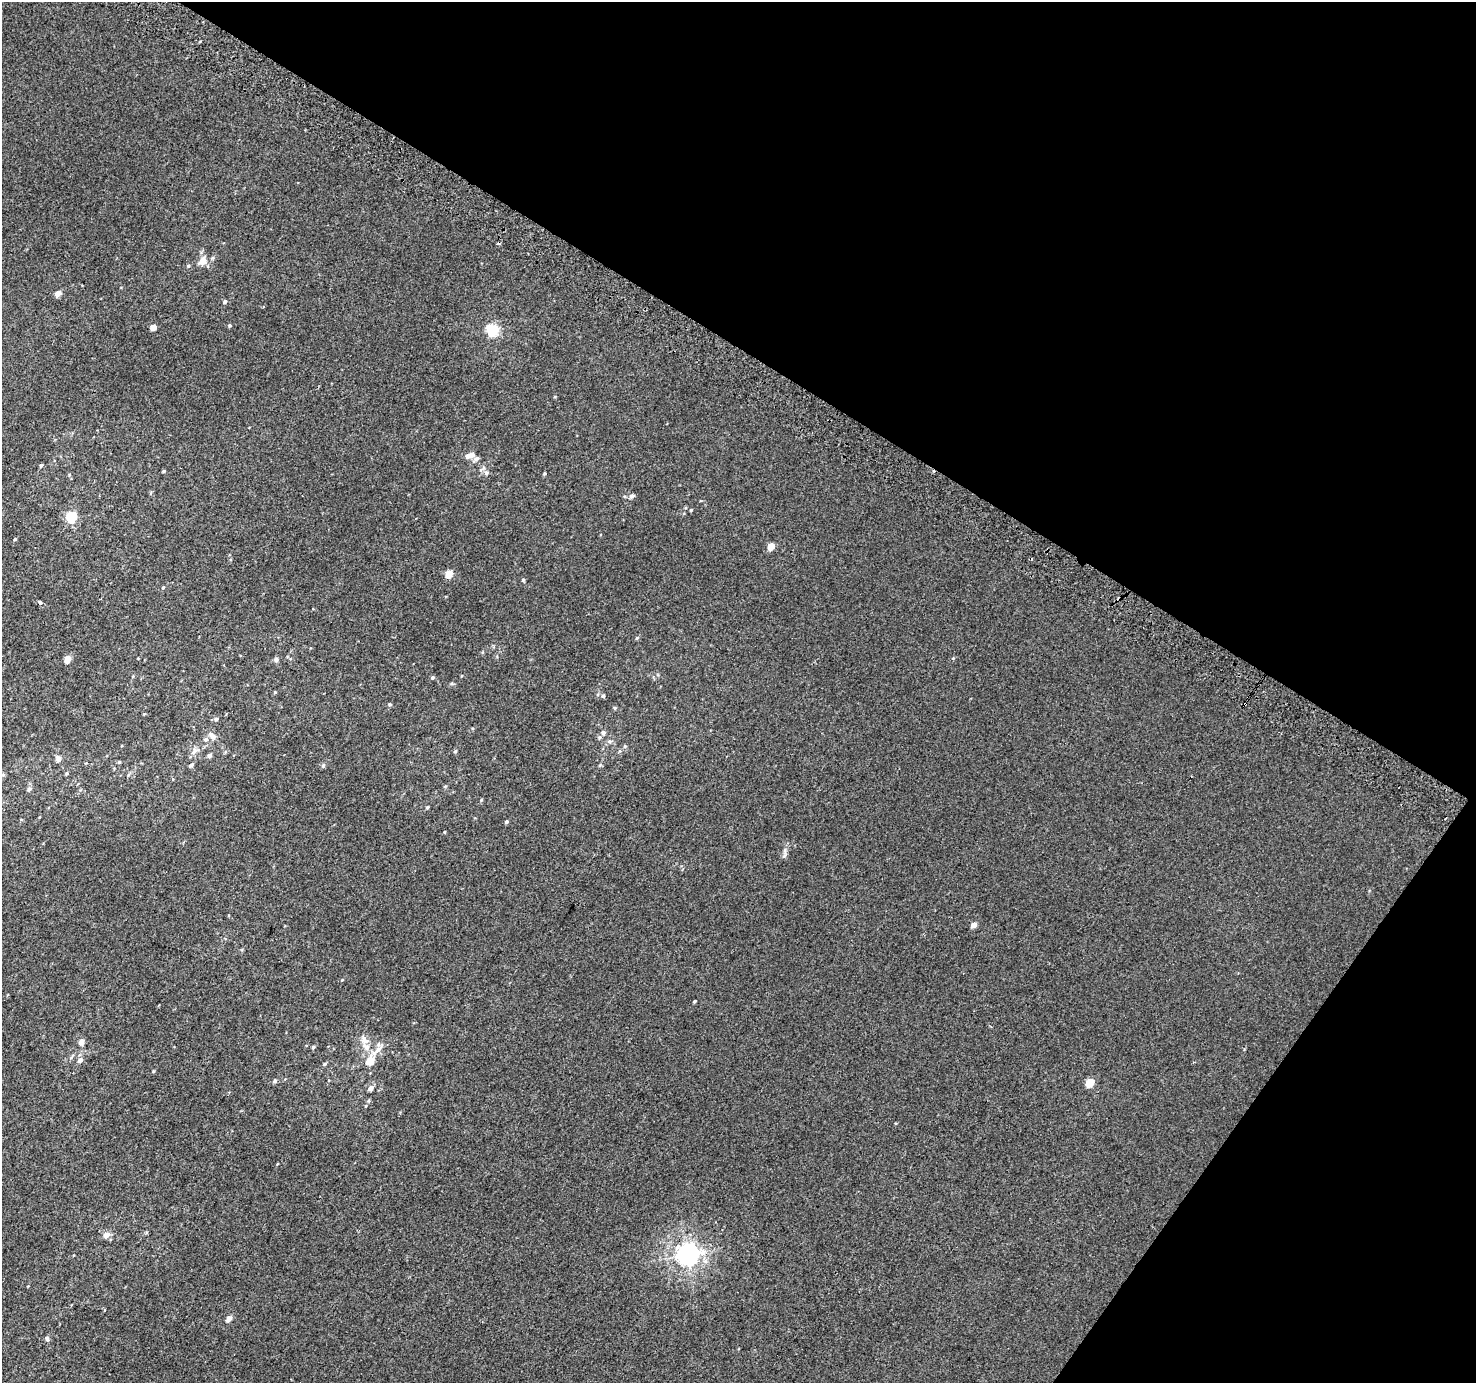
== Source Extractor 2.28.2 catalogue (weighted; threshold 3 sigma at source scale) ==
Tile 8 of 4 x 4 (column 4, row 2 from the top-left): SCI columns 4452-5925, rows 3052-4432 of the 5950 x 6035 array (HDU 1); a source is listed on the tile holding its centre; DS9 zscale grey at full resolution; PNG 1478 x 1385 px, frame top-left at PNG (2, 2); no overlay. Shown black and unused: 32% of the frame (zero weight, under 2 of 3 exposures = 2% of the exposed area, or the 3 px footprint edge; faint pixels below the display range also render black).
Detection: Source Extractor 2.28.2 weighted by HDU 2 'WHT'; one run over the whole footprint, this tile lists its part. Background 0.00299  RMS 0.0073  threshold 0.0329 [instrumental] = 3 sigma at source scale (4.5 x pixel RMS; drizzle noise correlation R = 1.50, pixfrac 1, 0.0396/0.0396 arcsec/px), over >= 5 px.
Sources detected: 75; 3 cosmic-ray / hot-pixel residue — not listed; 5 inside a brighter listed object's ellipse — not listed separately; the other 67 listed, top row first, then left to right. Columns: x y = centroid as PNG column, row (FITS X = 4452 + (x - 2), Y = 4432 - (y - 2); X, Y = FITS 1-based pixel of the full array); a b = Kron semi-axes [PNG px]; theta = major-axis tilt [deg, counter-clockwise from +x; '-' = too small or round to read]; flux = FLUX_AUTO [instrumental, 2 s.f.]
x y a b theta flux
203 261 7 6 - 7.3
188 266 5 4 - 0.91
58 294 5 4 - 5.9
225 301 5 4 - 1.4
229 325 4 4 - 0.91
153 327 5 4 - 5.1
492 330 6 5 - 85
468 456 6 6 - 2.9
476 459 9 5 37 2
41 465 4 4 - 1.2
164 471 4 3 - 0.9
486 473 6 6 - 2.2
545 474 4 4 - 0.86
632 496 7 5 27 1.9
691 510 4 3 - 0.61
71 517 6 5 - 52
15 539 4 4 - 0.78
771 546 5 4 - 12
449 574 5 4 - 15
523 580 4 4 - 0.8
163 587 5 3 - 0.58
40 602 4 3 - 2.5
68 659 5 4 - 8.7
276 660 6 6 - 1.7
432 677 5 5 - 1.1
275 692 4 4 - 0.62
603 696 5 5 - 1.1
390 704 5 5 - 1
1245 704 4 3 - 4.9
615 708 5 4 - 0.75
216 719 5 5 - 1.5
603 733 7 7 - 2.3
212 736 14 7 -37 3.9
609 741 7 4 1 1.4
625 746 5 4 - 0.88
194 751 14 6 48 3.5
455 751 5 4 - 0.89
209 755 5 4 - 1.8
58 759 9 6 -63 2.6
119 762 4 4 - 0.74
191 765 6 4 40 1.6
323 766 6 5 - 1.1
67 773 5 3 - 0.73
29 789 6 5 - 1.9
481 800 4 3 - 0.66
427 807 4 4 - 1
506 822 5 4 - 1.2
444 832 5 3 - 0.55
784 855 10 4 68 2
974 925 5 4 - 5.5
342 980 4 3 - 0.49
694 1001 4 3 - 0.89
81 1042 5 5 - 4.6
313 1047 4 4 - 1.1
366 1047 14 7 -44 5.5
378 1050 11 6 38 3.9
80 1060 6 5 - 2.9
370 1061 10 7 48 8.9
325 1064 5 4 - 1
153 1071 5 3 - 0.68
275 1081 6 4 42 1.3
1090 1083 6 5 - 22
371 1088 6 5 - 3
106 1235 7 6 - 4.6
687 1254 8 7 - 450
229 1318 5 4 - 5.1
47 1339 6 5 - 1.5
Overlapping masked pixels (flux is a lower limit): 1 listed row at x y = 1245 704